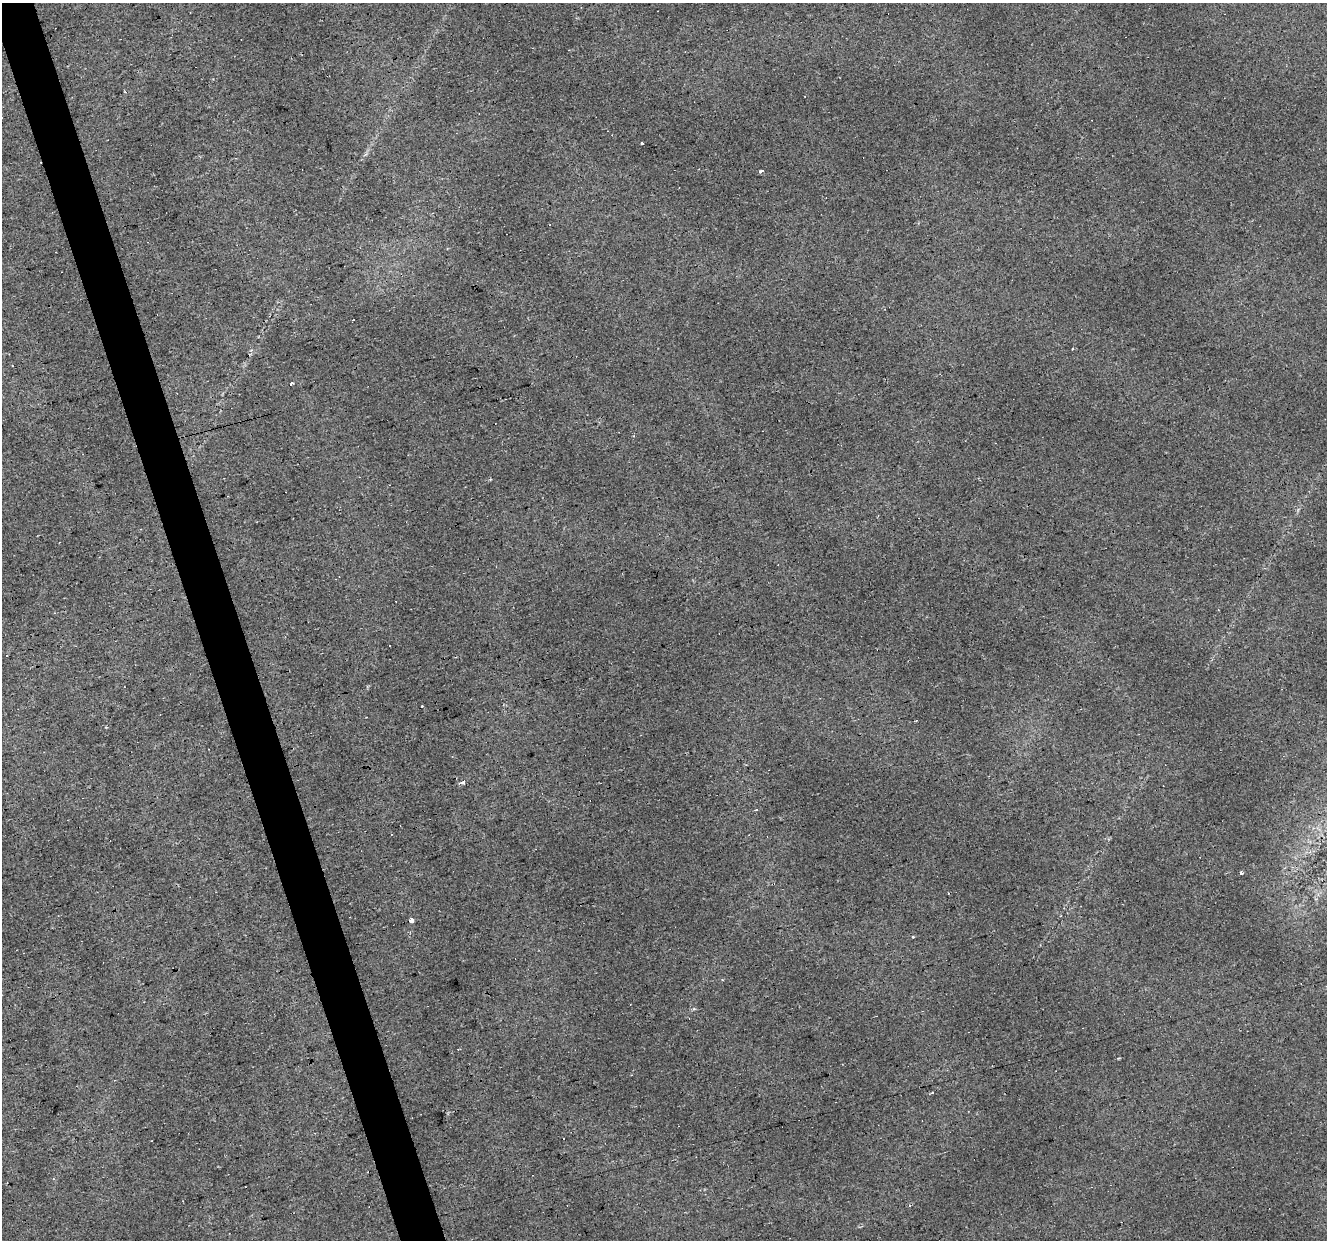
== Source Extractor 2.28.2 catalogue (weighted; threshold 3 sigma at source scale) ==
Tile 11 of 4 x 4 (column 3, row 3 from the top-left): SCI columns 2649-3973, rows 1292-2529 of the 5297 x 5113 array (HDU 1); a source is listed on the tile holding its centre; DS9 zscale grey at full resolution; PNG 1329 x 1242 px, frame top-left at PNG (2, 3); no overlay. Shown black and unused: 3% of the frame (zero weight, under 2 of 3 exposures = <1% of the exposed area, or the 3 px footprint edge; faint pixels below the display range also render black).
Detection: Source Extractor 2.28.2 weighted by HDU 2 'WHT'; one run over the whole footprint, this tile lists its part. Background 0.0371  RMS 0.0065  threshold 0.0291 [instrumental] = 3 sigma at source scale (4.5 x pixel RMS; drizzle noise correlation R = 1.50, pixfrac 1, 0.0396/0.0396 arcsec/px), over >= 5 px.
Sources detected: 18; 7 cosmic-ray / hot-pixel residue — not listed; the other 11 listed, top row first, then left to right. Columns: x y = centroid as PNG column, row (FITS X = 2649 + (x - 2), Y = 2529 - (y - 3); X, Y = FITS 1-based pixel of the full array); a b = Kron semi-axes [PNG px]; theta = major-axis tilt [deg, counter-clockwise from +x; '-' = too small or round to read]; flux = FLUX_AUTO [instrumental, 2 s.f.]
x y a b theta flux
642 143 3 3 - 1.7
761 171 4 3 - 4.5
353 320 3 3 - 1.4
291 384 3 3 - 17
389 646 3 3 - 1.5
462 782 7 3 12 5.7
757 809 3 3 - 1.3
1241 873 4 3 - 3
412 921 3 3 - 48
913 937 3 2 - 0.95
932 1093 3 3 - 1.1